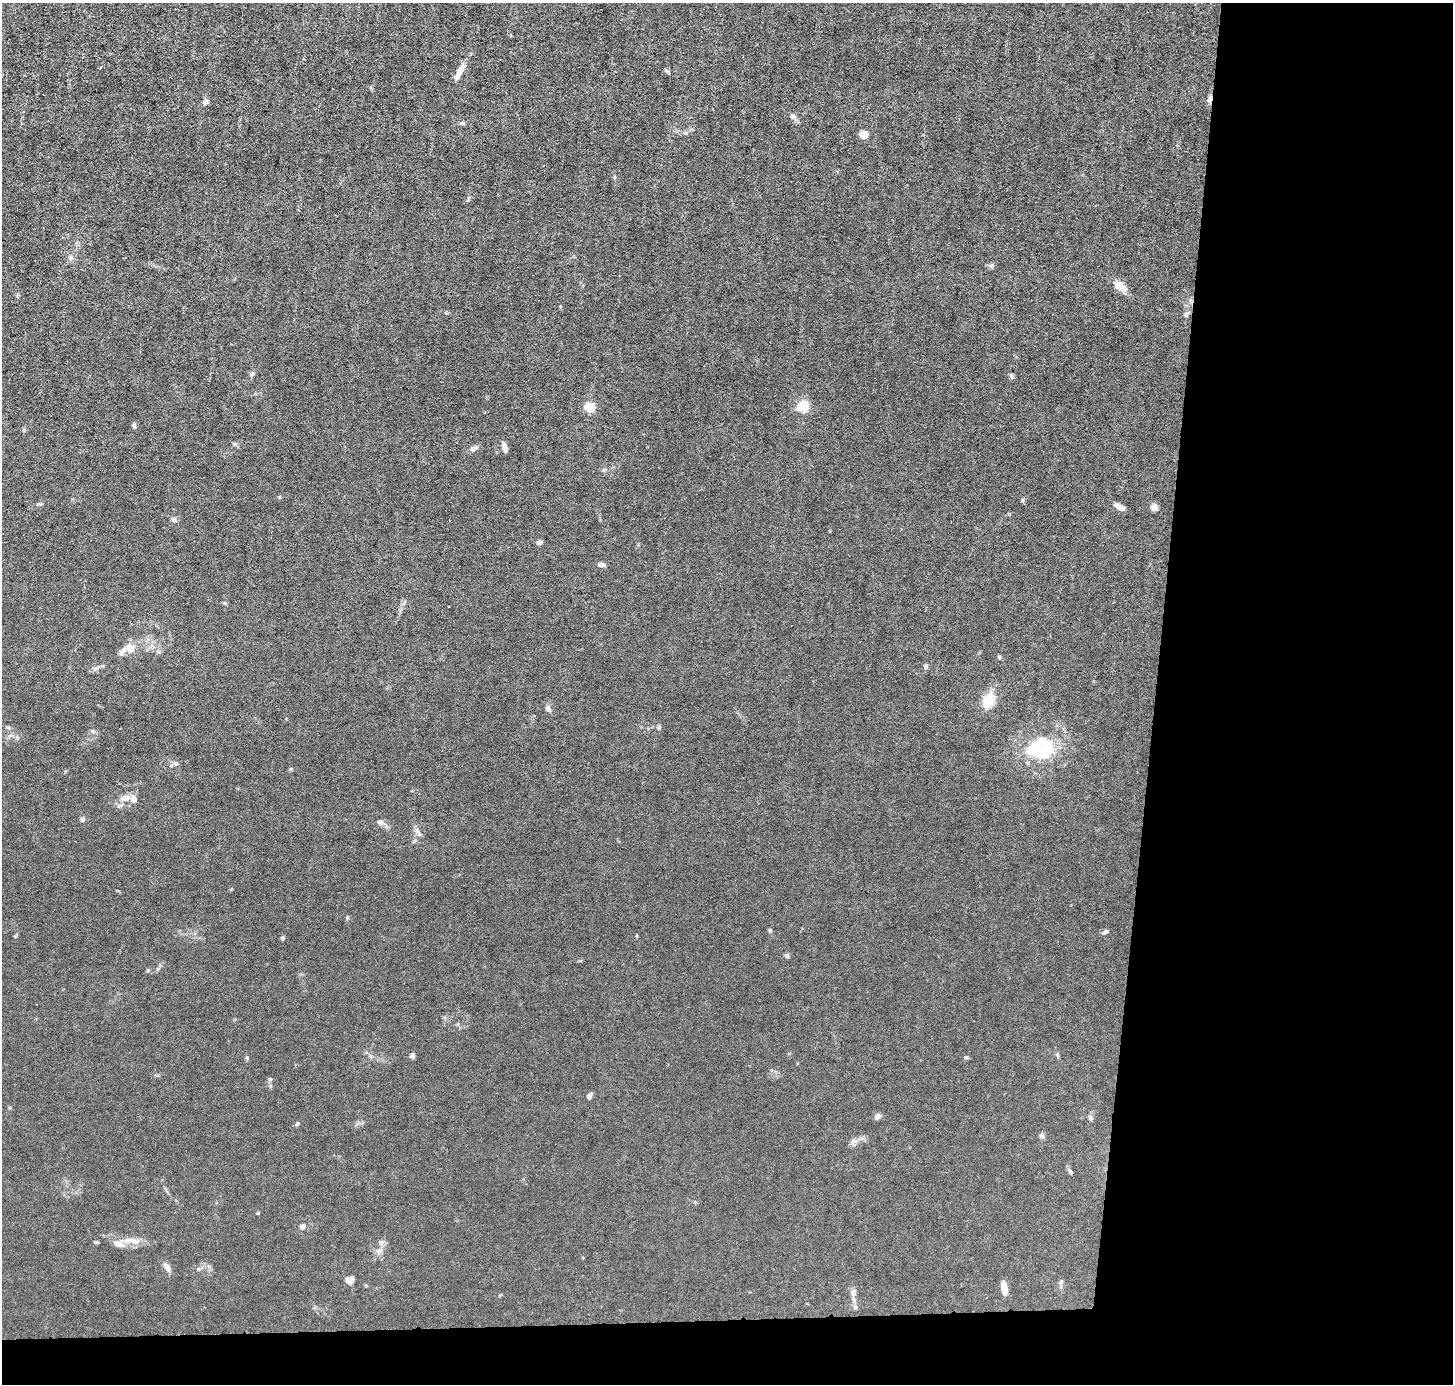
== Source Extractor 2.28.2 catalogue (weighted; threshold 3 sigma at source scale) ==
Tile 9 of 3 x 3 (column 3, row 3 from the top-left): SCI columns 2904-4354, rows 138-1519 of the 4354 x 4384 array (HDU 1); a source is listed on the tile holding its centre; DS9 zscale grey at full resolution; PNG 1455 x 1386 px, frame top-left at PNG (2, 3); no overlay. Shown black and unused: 24% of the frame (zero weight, under 3 of 6 exposures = <1% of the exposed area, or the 3 px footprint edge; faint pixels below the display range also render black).
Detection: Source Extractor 2.28.2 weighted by HDU 2 'WHT'; one run over the whole footprint, this tile lists its part. Background 0.0122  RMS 0.0027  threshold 0.0111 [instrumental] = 3 sigma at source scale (4.09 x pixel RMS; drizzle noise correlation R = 1.36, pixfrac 0.8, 0.05/0.05 arcsec/px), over >= 5 px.
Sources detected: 77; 2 inside a brighter object's white glare — not listed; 6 inside a brighter listed object's ellipse — not listed separately; the other 69 listed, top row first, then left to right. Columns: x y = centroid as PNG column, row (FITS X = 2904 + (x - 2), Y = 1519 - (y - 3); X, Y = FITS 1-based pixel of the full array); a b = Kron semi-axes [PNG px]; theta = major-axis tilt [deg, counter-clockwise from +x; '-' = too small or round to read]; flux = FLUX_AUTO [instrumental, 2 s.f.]
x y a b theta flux
461 70 18 7 62 2.1
1210 99 11 5 69 0.85
205 102 7 6 - 0.83
793 116 9 7 -31 0.81
462 123 9 3 -10 0.42
864 135 5 5 - 9.2
71 258 8 7 - 0.91
992 265 6 6 - 0.51
1120 287 17 8 -34 2.9
1186 315 7 6 - 0.6
252 374 8 5 44 0.55
1011 376 8 5 -61 0.5
803 406 10 8 30 5.8
590 407 5 5 - 16
134 425 6 5 - 0.55
234 444 6 5 - 0.42
505 447 10 5 -75 1.2
473 449 10 6 37 0.96
604 470 6 5 - 0.39
40 504 6 5 - 0.39
1116 505 12 6 -22 0.99
1154 508 8 7 - 1.2
174 519 6 5 - 0.93
539 542 6 5 - 0.74
601 565 9 5 -6 0.93
224 603 5 4 - 0.29
129 648 15 12 -15 2.3
999 657 5 4 - 0.43
926 666 8 4 89 0.43
988 701 15 11 72 6.1
548 709 8 6 -56 0.79
8 727 6 5 - 0.46
659 728 6 4 90 0.37
92 731 6 4 -89 0.36
17 738 6 4 -1 0.41
1040 750 30 29 - 13
171 765 6 4 30 0.42
291 769 5 4 - 0.27
126 798 13 8 14 2
82 819 6 5 - 0.63
380 822 8 7 - 0.85
419 833 13 5 -60 0.9
770 930 5 4 - 0.39
1106 932 8 5 25 0.59
282 938 6 4 -23 0.35
787 956 6 6 - 0.43
412 1055 7 5 43 0.65
1058 1056 6 4 -71 0.32
966 1057 6 4 -8 0.42
270 1079 6 5 - 0.43
589 1096 8 5 57 0.79
877 1116 9 6 51 0.74
1090 1118 8 5 -49 0.49
297 1124 7 4 31 0.37
1042 1135 7 7 - 0.6
854 1141 9 7 1 0.88
1070 1171 9 5 -50 0.51
258 1213 3 3 - 0.28
302 1227 7 6 - 0.94
132 1241 29 8 -6 3.2
97 1242 7 3 -8 0.3
380 1250 9 6 7 0.85
167 1266 11 6 -59 1.5
198 1269 5 5 - 0.32
350 1280 9 8 - 1.3
1061 1282 7 4 46 0.41
1004 1288 14 6 -80 2.7
853 1293 11 6 90 1.1
856 1307 6 5 - 0.5
Overlapping masked pixels (flux is a lower limit): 1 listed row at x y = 1210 99